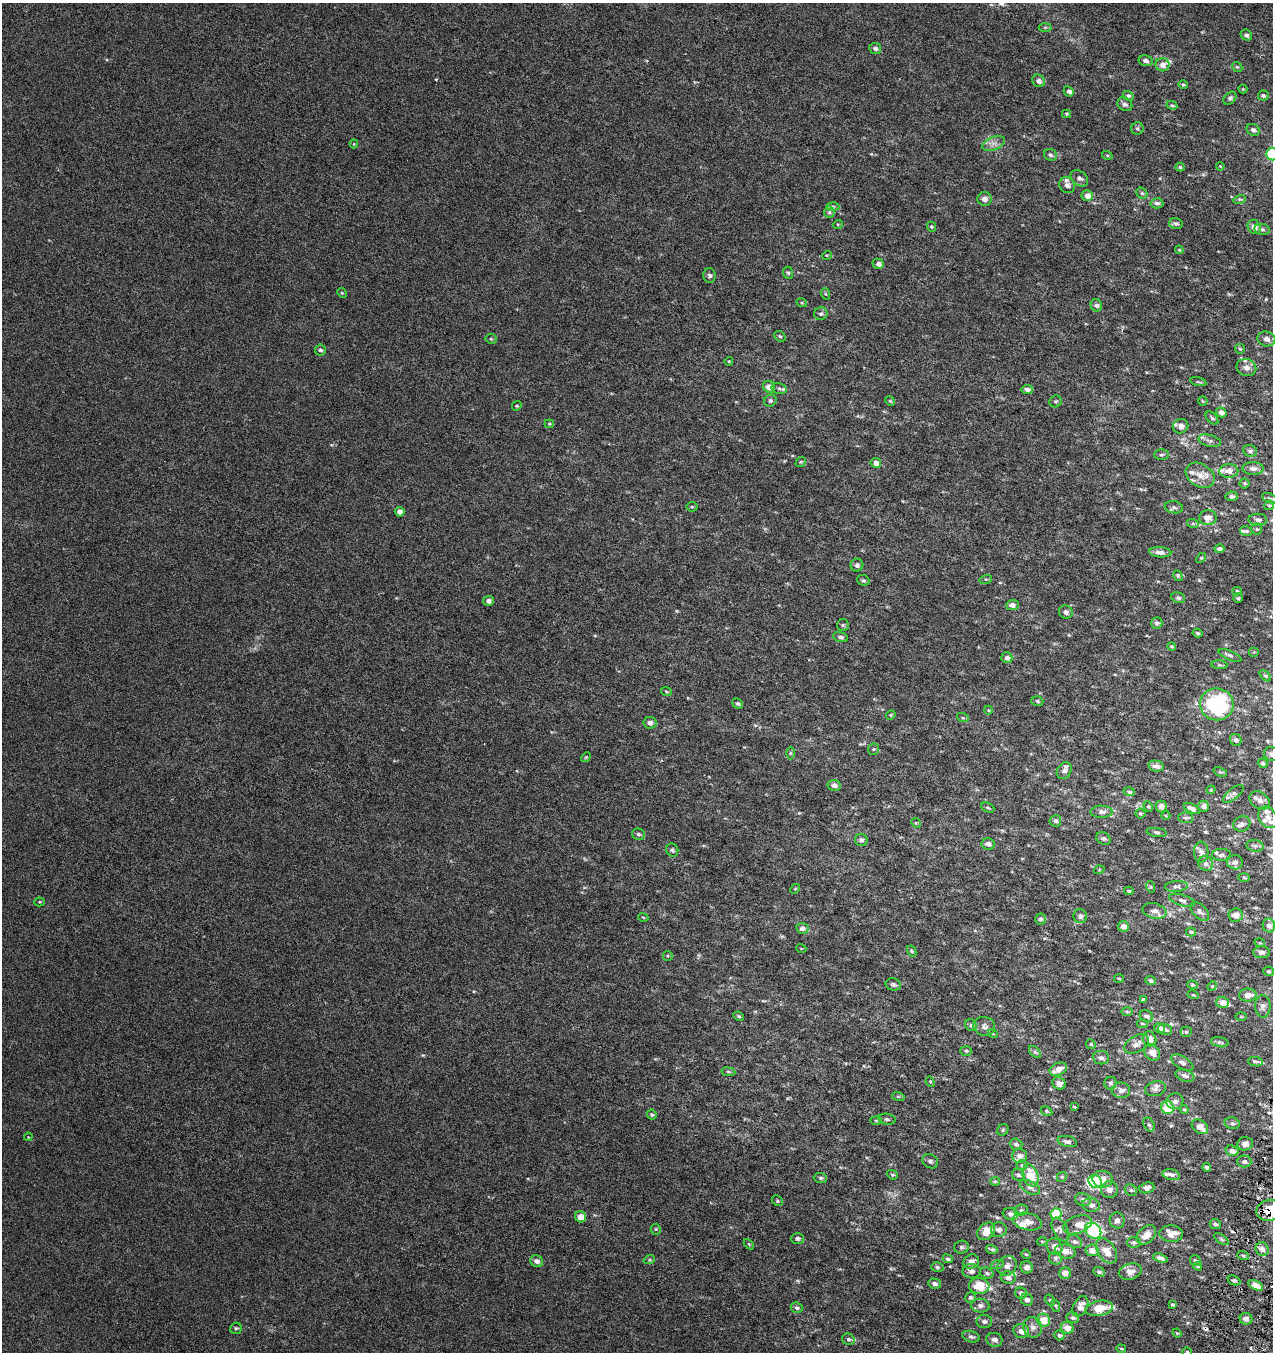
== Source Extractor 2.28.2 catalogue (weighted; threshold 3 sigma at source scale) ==
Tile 6 of 4 x 4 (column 2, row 2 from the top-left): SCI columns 1556-2826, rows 2700-4049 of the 5589 x 5408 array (HDU 1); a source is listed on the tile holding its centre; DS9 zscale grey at full resolution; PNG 1275 x 1354 px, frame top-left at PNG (2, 3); each listed source drawn as its Kron ellipse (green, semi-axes under 4 px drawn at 4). Shown black and unused: <1% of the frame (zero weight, under 3 of 6 exposures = <1% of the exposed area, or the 3 px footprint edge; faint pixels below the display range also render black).
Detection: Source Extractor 2.28.2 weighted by HDU 2 'WHT'; one run over the whole footprint, this tile lists its part. Background 7.40e-04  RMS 0.0025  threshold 0.0104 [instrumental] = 3 sigma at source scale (4.09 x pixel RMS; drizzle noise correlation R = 1.36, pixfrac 0.8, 0.0396/0.0396 arcsec/px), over >= 5 px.
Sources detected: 365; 2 cosmic-ray / hot-pixel residue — neither listed nor drawn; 25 inside a brighter listed object's ellipse — not listed separately; the other 338 listed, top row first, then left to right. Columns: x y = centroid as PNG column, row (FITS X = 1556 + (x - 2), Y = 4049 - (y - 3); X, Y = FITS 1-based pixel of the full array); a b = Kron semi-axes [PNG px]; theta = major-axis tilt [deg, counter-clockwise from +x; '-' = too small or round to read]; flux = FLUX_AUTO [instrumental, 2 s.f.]
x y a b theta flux
1045 27 6 4 1 0.35
1246 35 6 5 - 0.61
875 48 6 5 - 0.73
1146 61 7 5 -11 0.77
1163 65 7 6 - 1.6
1237 67 5 4 - 0.3
1039 81 7 6 - 1.1
1183 85 5 4 - 0.26
1243 89 4 4 - 0.22
1069 91 5 4 - 0.71
1263 95 5 5 - 0.52
1128 96 5 4 - 0.44
1230 98 7 5 44 0.49
1125 104 8 6 -36 0.67
1172 105 5 4 - 0.3
1067 114 4 3 - 0.26
1137 128 6 6 - 0.4
1253 130 7 5 -29 0.71
994 143 12 6 23 1.3
354 144 4 4 - 0.23
1272 154 6 6 - 23
1050 155 6 5 - 0.51
1107 155 5 3 - 0.25
1220 166 4 3 - 0.18
1180 167 4 4 - 0.29
1079 178 10 7 -37 0.89
1067 185 8 7 - 1.1
1142 193 6 5 - 0.41
1087 196 5 5 - 1.8
985 199 7 7 - 1.2
1240 199 6 4 17 0.31
1157 203 6 5 - 0.65
833 206 6 4 -3 0.42
829 212 6 5 - 0.45
1176 223 7 5 -13 0.5
838 224 5 3 - 0.23
931 227 5 4 - 0.27
1254 227 7 6 - 1.6
1262 229 8 5 -10 0.66
1179 250 4 4 - 0.24
827 255 5 3 - 0.21
878 264 6 5 - 0.86
788 273 6 5 - 0.39
709 275 7 6 - 0.81
342 293 5 4 - 0.26
826 294 6 4 -70 0.3
802 303 5 3 - 0.26
1096 305 6 5 - 0.78
821 314 7 6 - 0.58
780 336 6 5 - 0.38
491 339 5 5 - 0.37
1266 339 9 7 -13 1.1
1240 349 5 5 - 0.3
320 350 5 5 - 0.59
729 361 4 3 - 0.23
1246 367 10 8 -21 1.3
1198 382 8 3 -13 0.31
769 387 6 5 - 2
779 388 7 5 -14 0.56
1027 390 6 4 -8 0.84
770 401 6 5 - 0.44
890 401 5 4 - 0.28
1056 401 6 5 - 0.45
1203 401 5 4 - 0.25
517 406 5 4 - 0.31
1221 413 5 4 - 1.3
1212 418 8 4 -46 0.4
549 424 4 4 - 0.25
1181 426 8 7 - 0.95
1210 441 12 6 -15 0.83
1250 451 7 6 - 0.61
1161 455 7 5 0 0.44
801 462 6 4 43 0.27
876 463 5 5 - 1.2
1253 468 10 6 -1 1.1
1229 471 9 7 3 1.6
1200 475 15 11 -32 2.5
1245 483 5 5 - 0.4
1231 496 6 5 - 0.59
1270 498 8 4 -25 0.41
1269 505 5 4 - 0.35
692 507 5 5 - 0.33
1174 507 9 6 -10 0.6
400 512 5 4 - 1.4
1208 518 9 7 -2 1.9
1258 520 9 6 -2 0.83
1193 524 6 4 -20 0.33
1257 529 5 5 - 0.36
1246 531 6 4 -12 0.45
1219 549 5 4 - 0.61
1160 552 11 5 -4 1.2
1201 558 6 4 43 0.28
857 565 6 6 - 0.59
1178 576 5 4 - 0.37
986 579 6 4 16 0.3
863 580 6 5 - 0.44
1237 591 4 4 - 0.31
1178 598 7 5 -19 0.55
1238 598 5 4 - 0.31
488 601 5 5 - 1.1
1012 605 6 5 - 1
1066 612 7 6 - 0.87
1157 623 5 5 - 0.58
843 625 6 6 - 0.42
1198 633 5 3 - 0.34
840 637 7 5 -18 0.62
1172 646 4 4 - 0.3
1254 652 5 5 - 0.33
1230 655 12 4 -23 0.57
1007 658 5 5 - 0.96
1219 665 8 3 -5 0.34
1265 676 7 4 -45 0.32
666 691 5 3 - 0.24
1037 701 6 4 -19 0.4
738 703 6 5 - 0.48
1217 704 17 16 - 21
988 710 4 3 - 0.18
891 715 5 4 - 0.28
963 718 6 3 -18 0.26
650 723 6 6 - 1.1
1236 740 6 5 - 0.61
874 749 6 5 - 0.39
790 753 6 4 -90 0.36
1272 754 7 7 - 0.71
586 757 5 4 - 0.27
1263 763 5 4 - 0.53
1156 766 8 5 -12 0.88
1064 771 9 7 60 0.81
1220 772 7 4 -24 0.34
834 785 6 5 - 0.98
1211 790 4 4 - 0.24
1129 792 6 4 -17 0.5
1233 794 12 5 40 0.64
1260 800 11 8 -36 1.3
1161 806 6 5 - 1.6
1203 806 5 5 - 0.9
1148 807 5 4 - 0.3
988 808 7 4 -23 0.4
1192 808 9 4 -28 0.91
1102 812 11 6 -1 0.95
1140 814 5 5 - 0.33
1166 816 4 3 - 0.17
1268 817 11 8 -57 1.7
1185 818 7 5 -2 0.45
1055 821 6 5 - 0.55
916 823 5 4 - 0.28
1242 824 9 7 25 0.81
1157 832 10 4 -8 0.43
638 834 6 5 - 0.52
1103 838 7 5 -31 0.58
861 840 6 6 - 0.77
988 844 6 5 - 0.84
1255 846 9 5 -8 0.64
672 850 7 6 - 0.46
1201 852 10 7 -87 1.1
1222 855 9 6 -3 0.65
1235 862 8 7 - 0.88
1206 864 8 7 - 0.77
1099 870 5 3 - 0.19
1244 877 6 4 -2 0.27
1176 886 11 5 5 0.79
1151 887 6 3 -71 0.25
795 889 5 4 - 0.28
1129 891 5 3 - 0.4
1182 900 13 5 -18 0.74
40 902 5 4 - 0.25
1154 911 12 7 -13 1.4
1200 911 11 6 -46 0.85
1235 915 7 6 - 1.6
1080 916 7 6 - 0.9
643 917 5 3 - 0.2
1040 919 5 5 - 0.62
1123 926 5 5 - 1.7
1269 926 7 6 - 1.4
802 928 6 5 - 1.1
1191 932 5 3 - 0.37
1260 943 5 3 - 0.2
801 948 5 3 - 0.17
912 951 6 4 -61 0.29
1262 952 8 6 -1 0.8
668 956 5 4 - 0.28
1268 971 5 4 - 0.32
1119 978 5 3 - 0.2
1151 981 5 4 - 0.63
893 984 8 6 -13 0.66
1192 985 5 4 - 0.32
1212 986 5 4 - 0.25
1193 995 5 3 - 0.24
1248 995 9 6 3 1.7
1143 999 3 3 - 0.31
1222 1002 6 5 - 1.6
1263 1006 11 8 89 1
1127 1012 6 4 -1 0.38
739 1016 5 3 - 0.3
1146 1016 7 5 -29 0.68
1241 1017 6 4 -1 0.24
1142 1024 5 3 - 0.3
971 1025 6 5 - 0.5
984 1026 11 9 -15 1.1
1159 1028 6 4 -15 0.99
1165 1030 7 5 -19 0.52
1186 1032 5 5 - 0.31
993 1034 5 3 - 0.19
1150 1039 8 6 -63 1.9
1220 1042 9 5 -11 0.49
1091 1044 5 4 - 0.29
1137 1044 13 8 30 1.3
966 1051 5 5 - 0.36
1035 1052 7 4 -45 0.45
1152 1052 9 7 -54 2.3
1101 1058 8 6 -5 0.76
1256 1062 7 4 -6 0.52
1182 1063 12 6 -31 0.74
1058 1069 9 6 24 1.9
728 1072 7 3 -8 0.33
1185 1076 10 5 -17 0.75
930 1082 5 4 - 0.34
1059 1083 7 6 - 1.3
1110 1083 6 6 - 0.53
1155 1089 10 7 13 0.94
1121 1090 9 8 - 1.2
898 1096 6 4 -19 0.28
1175 1101 8 7 - 0.86
1074 1107 3 3 - 0.53
1167 1108 7 6 - 5.9
1184 1109 5 4 - 0.28
1046 1111 6 4 -28 0.35
652 1115 5 4 - 0.4
887 1119 9 5 -8 0.56
876 1121 5 3 - 0.23
1232 1123 8 5 -14 0.55
1149 1125 7 5 -61 0.55
1200 1127 9 6 -36 2.1
1003 1130 6 5 - 0.35
28 1137 4 3 - 0.2
1067 1141 10 5 -13 0.72
1016 1144 6 5 - 0.63
1245 1144 8 6 10 1.4
1232 1151 7 5 -21 1.3
1019 1156 7 7 - 1.1
930 1161 8 6 -35 0.65
1244 1161 7 6 - 0.6
1022 1165 5 5 - 0.39
1207 1167 4 3 - 0.5
892 1175 6 4 -20 0.32
1018 1175 7 5 -34 0.49
1030 1175 11 7 -72 5.1
1171 1175 9 5 -14 0.86
1062 1177 5 5 - 0.35
820 1178 7 5 -2 0.49
1103 1179 10 8 -9 2
995 1181 5 4 - 0.3
1095 1181 7 6 - 13
1030 1187 11 6 -25 0.87
1147 1188 8 5 18 1.2
1109 1190 8 8 - 1.3
1131 1190 6 5 - 0.47
1083 1200 8 6 -19 0.81
777 1201 6 5 - 0.36
1091 1205 9 7 -8 1.1
1021 1210 7 5 5 0.46
1269 1211 13 10 13 4.4
1011 1214 8 6 -6 0.81
1056 1214 5 5 - 7.7
580 1217 6 5 - 2.3
1117 1220 8 7 - 1
1027 1221 15 8 -13 2.1
1215 1224 5 5 - 0.56
1077 1225 15 8 20 1.8
656 1229 5 5 - 0.33
999 1230 8 7 - 0.97
1060 1230 13 7 -62 1.1
986 1231 10 7 42 2.8
1093 1231 9 7 -43 22
1171 1234 12 8 -4 2.5
1146 1235 11 7 44 2.4
797 1238 7 5 1 0.58
1221 1239 8 4 -36 0.45
1042 1241 5 3 - 0.24
1075 1242 8 6 -31 0.72
1134 1243 7 5 -1 0.5
749 1244 6 4 -45 0.23
961 1247 7 6 - 0.49
1055 1247 9 7 -51 1.5
992 1249 6 3 -16 0.45
1262 1249 7 6 - 1.3
1092 1250 6 6 - 1.9
1065 1251 10 7 -13 2
1106 1251 14 9 -57 2.9
1026 1254 5 4 - 0.27
1243 1255 6 4 -20 0.32
1055 1258 6 6 - 0.67
1160 1258 7 4 -17 0.83
948 1259 5 4 - 0.47
649 1260 6 4 19 0.35
537 1261 6 5 - 0.95
1195 1261 6 5 - 0.42
971 1262 8 7 - 1.2
997 1265 6 4 18 0.33
1007 1266 10 9 - 1.3
1198 1266 4 3 - 0.31
937 1267 6 4 -15 0.34
1027 1267 6 6 - 1.2
972 1271 9 7 0 0.89
1099 1272 6 4 -26 0.51
1130 1272 11 8 14 1.6
987 1273 7 5 -18 0.48
1065 1273 6 6 - 1.6
1008 1278 7 6 - 1
1234 1280 6 4 -25 0.52
935 1284 6 5 - 0.66
1255 1285 8 4 -28 1.9
979 1286 10 8 -4 5.5
1021 1293 6 5 - 0.7
970 1297 5 5 - 0.47
1027 1300 6 6 - 0.94
1050 1300 6 4 -60 0.31
1172 1305 4 3 - 0.34
980 1306 9 7 -4 0.91
1056 1306 6 4 -71 0.32
1080 1306 11 7 62 1.6
797 1308 6 5 - 0.56
1099 1308 14 7 11 3.8
1073 1318 6 5 - 0.48
1246 1319 6 6 - 1
1043 1320 7 6 - 3.6
984 1322 8 6 -1 0.74
1033 1327 10 9 - 1.4
236 1328 6 5 - 0.41
1067 1328 6 6 - 2
1021 1331 8 7 - 1.6
1177 1333 4 3 - 0.2
1059 1335 5 5 - 0.59
971 1337 9 5 -17 0.61
848 1339 6 5 - 0.53
994 1340 8 7 - 1.1
1121 1349 5 2 - 0.23
1187 1352 5 4 - 0.32
Overlapping masked pixels (flux is a lower limit): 1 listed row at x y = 1269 1211
Isophote crosses this tile's border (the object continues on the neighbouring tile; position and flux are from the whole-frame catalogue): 4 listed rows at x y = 1272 154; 1272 754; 1269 1211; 1187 1352